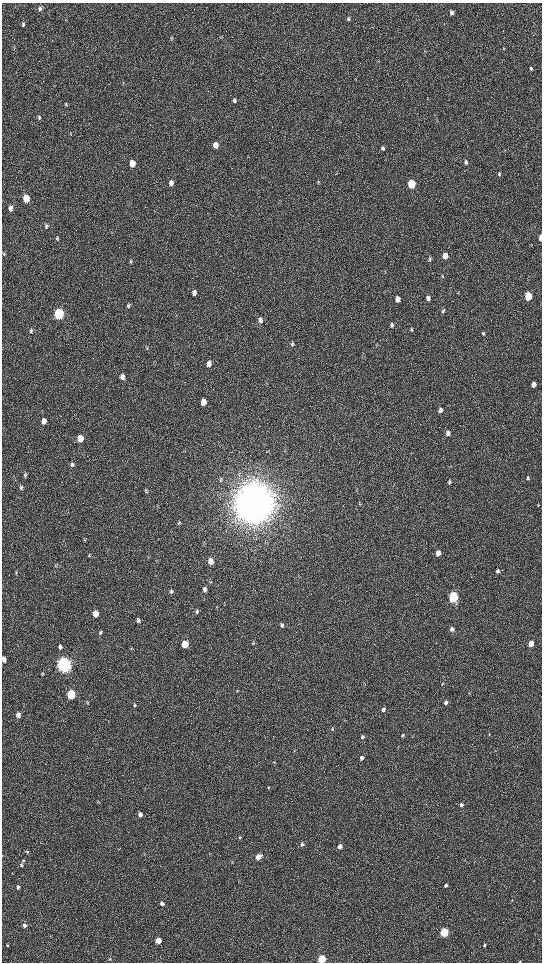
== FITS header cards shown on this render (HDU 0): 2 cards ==
NAXIS1  =                 1080 / length of data axis 1
NAXIS2  =                 1920 / length of data axis 2

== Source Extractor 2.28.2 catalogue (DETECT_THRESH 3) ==
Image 1080 x 1920 px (HDU 0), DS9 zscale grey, zoomed out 1/2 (1 PNG px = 2 x 2 image px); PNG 544 x 964 px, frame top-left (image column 1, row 1919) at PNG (2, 3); no overlay
Background 522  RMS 36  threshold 107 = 3 sigma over >= 5 px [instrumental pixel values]
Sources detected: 116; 3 cannot appear on this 1/2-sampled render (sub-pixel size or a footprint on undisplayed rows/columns) and are not listed; the other 113 listed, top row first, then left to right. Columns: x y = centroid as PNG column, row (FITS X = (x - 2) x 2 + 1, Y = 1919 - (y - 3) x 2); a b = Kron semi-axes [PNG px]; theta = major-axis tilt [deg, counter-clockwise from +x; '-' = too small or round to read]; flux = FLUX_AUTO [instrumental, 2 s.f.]
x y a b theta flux
40 9 7 5 44 2.2e+04
451 12 5 4 - 2.7e+04
348 19 5 4 - 1.2e+04
23 24 5 4 - 1.1e+04
504 49 4 3 - 5.6e+03
531 68 4 3 - 9.6e+03
234 101 5 4 - 1.3e+04
66 105 5 3 - 6.5e+03
39 117 7 4 -82 1.0e+04
70 134 4 3 - 5.7e+03
215 145 6 5 - 6.2e+04
383 148 5 4 - 1.2e+04
466 162 6 4 -84 1.3e+04
132 163 6 5 - 1.0e+05
499 174 5 3 - 9.8e+03
171 183 6 5 - 3.5e+04
318 183 4 3 - 5.7e+03
411 184 6 4 -87 3.6e+05
26 198 6 5 - 1.4e+05
11 208 6 5 - 2.7e+04
47 226 6 4 87 1.2e+04
57 238 5 4 - 9.6e+03
540 238 5 3 - 3.7e+04
4 255 4 2 - 4.4e+03
445 256 6 4 87 6.6e+04
430 259 7 4 -76 1.1e+04
131 262 5 4 - 9.7e+03
442 276 5 2 - 6.0e+03
194 293 6 5 - 2.8e+04
528 296 5 4 - 3.1e+05
428 298 6 4 -87 2.5e+04
397 299 6 4 88 4.3e+04
128 306 5 5 - 1.0e+04
443 311 6 4 71 1.2e+04
59 314 6 5 - 9.5e+05
260 320 7 5 -84 2.8e+04
392 325 6 4 83 1.3e+04
412 330 5 4 - 9.4e+03
31 331 6 5 - 1.3e+04
483 333 5 4 - 1.0e+04
292 344 6 5 - 1.3e+04
147 348 3 2 - 5.2e+03
209 364 7 5 -89 4.0e+04
122 377 6 5 - 3.3e+04
533 384 5 4 - 3.3e+04
203 402 6 5 - 5.6e+04
440 410 6 4 80 2.5e+04
43 421 6 5 - 4.2e+04
448 433 6 5 - 3.0e+04
80 438 6 5 - 1.2e+05
72 464 6 5 - 1.6e+04
25 475 5 4 - 1.1e+04
528 478 5 3 - 1.0e+04
449 482 6 4 -85 1.2e+04
21 487 6 5 - 1.3e+04
146 491 6 4 -61 1.0e+04
254 503 15 13 84 2.7e+07
538 505 4 2 - 5.0e+03
179 523 5 4 - 8.2e+03
438 553 5 4 - 6.1e+04
211 561 6 5 - 6.3e+04
498 571 6 4 72 1.3e+04
16 572 3 2 - 5.8e+03
204 589 5 5 - 2.2e+04
171 592 6 5 - 1.4e+04
453 597 6 4 83 9.1e+05
197 612 6 4 84 1.4e+04
95 613 6 5 - 7.8e+04
138 620 6 5 - 1.6e+04
282 625 5 4 - 1.3e+04
452 629 6 4 -82 2.0e+04
100 632 5 5 - 1.2e+04
253 642 5 4 - 8.7e+03
185 644 5 5 - 1.9e+05
531 644 5 4 - 7.6e+04
60 647 6 5 - 1.8e+04
4 659 5 4 - 3.3e+04
64 665 6 5 - 3.8e+06
42 674 4 2 - 4.3e+03
443 684 5 2 - 5.4e+03
71 694 5 4 - 4.2e+05
446 703 5 4 - 1.9e+04
134 705 5 4 - 8.6e+03
383 709 6 4 73 2.3e+04
18 715 6 5 - 3.9e+04
332 729 5 3 - 6.4e+03
489 734 4 2 - 4.3e+03
403 735 5 4 - 9.1e+03
362 737 6 4 59 1.4e+04
361 758 5 4 - 1.7e+04
268 787 4 3 - 5.5e+03
461 805 5 4 - 1.9e+04
140 814 5 4 - 2.5e+04
240 838 4 4 - 6.7e+03
302 844 5 5 - 1.3e+04
340 846 5 4 - 3.0e+04
27 852 4 4 - 8.9e+03
2 856 3 1 - 2.5e+03
258 857 6 4 36 6.4e+04
23 861 4 4 - 8.7e+03
21 865 5 4 - 9.9e+03
446 885 4 3 - 1.8e+04
18 887 5 4 - 1.3e+04
512 900 4 3 - 4.5e+03
162 903 5 4 - 2.2e+04
24 926 4 4 - 2.7e+04
444 933 4 4 - 5.9e+05
158 941 4 4 - 1.0e+05
7 945 5 3 - 8.1e+03
484 945 4 3 - 1.3e+04
110 959 4 3 - 6.8e+03
322 959 4 4 - 4.7e+05
520 961 4 3 - 5.7e+03
At the frame edge (FLAGS 8, measured only in part): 5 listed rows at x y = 540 238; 4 659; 2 856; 322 959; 520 961
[3 sub-pixel or undisplayed-footprint detections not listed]